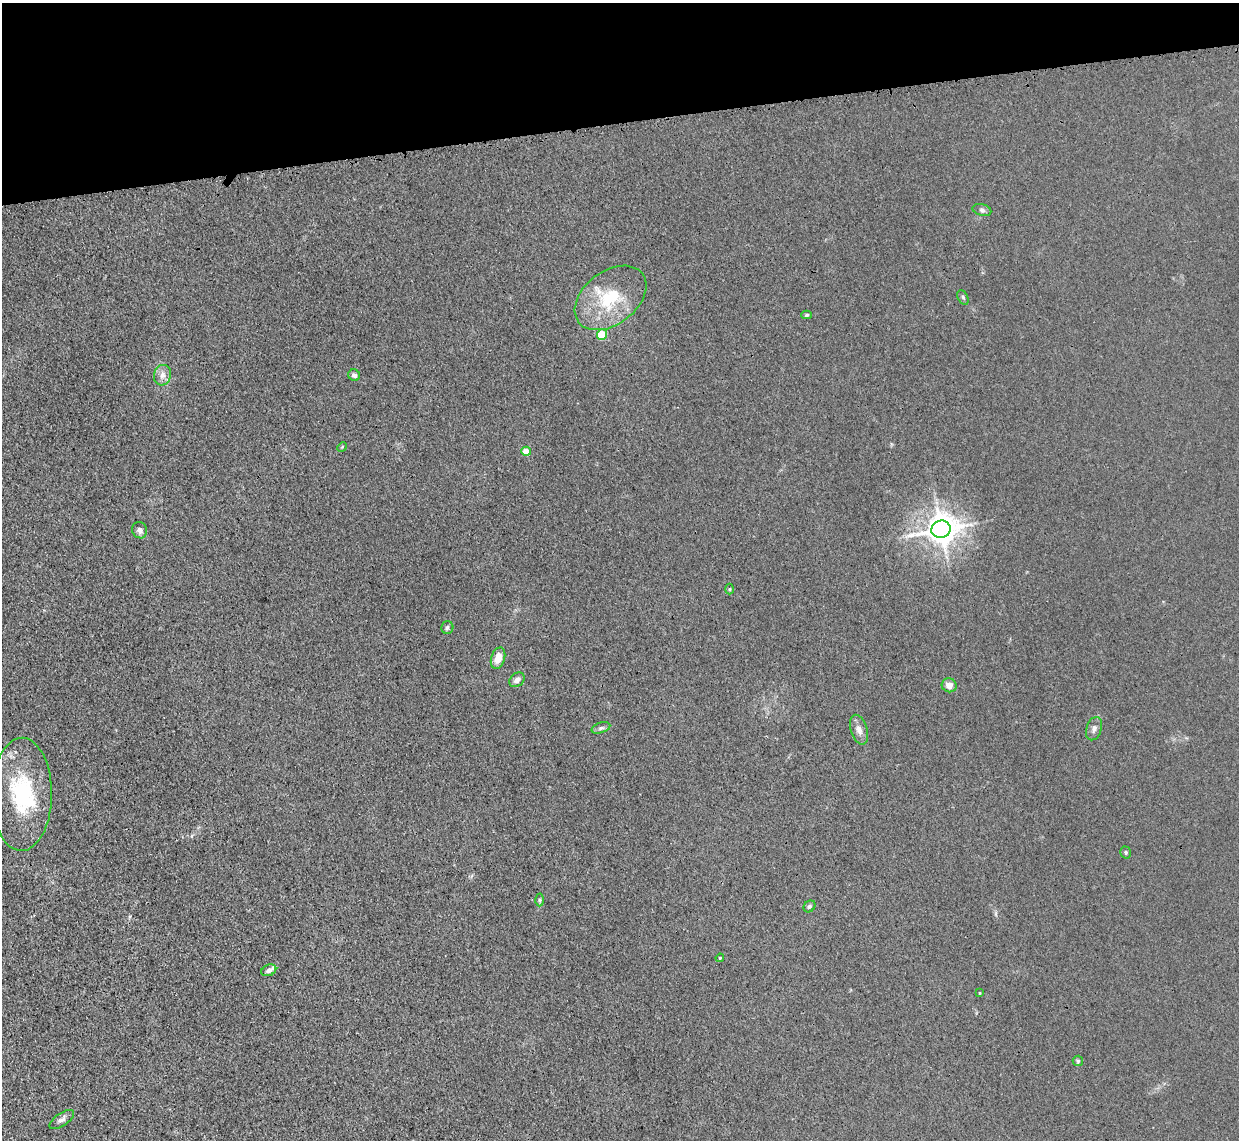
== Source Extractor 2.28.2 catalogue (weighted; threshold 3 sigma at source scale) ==
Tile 3 of 4 x 4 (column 3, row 1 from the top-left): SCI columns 2502-3738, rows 3570-4707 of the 5002 x 4979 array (HDU 1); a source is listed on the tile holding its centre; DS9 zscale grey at full resolution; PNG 1241 x 1142 px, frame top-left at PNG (2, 3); each listed source drawn as its Kron ellipse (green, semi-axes under 4 px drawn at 4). Shown black and unused: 11% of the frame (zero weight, under 3 of 4 exposures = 3% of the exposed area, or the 3 px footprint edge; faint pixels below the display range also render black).
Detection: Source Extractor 2.28.2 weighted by HDU 2 'WHT'; one run over the whole footprint, this tile lists its part. Background 0.0232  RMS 0.004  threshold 0.018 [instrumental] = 3 sigma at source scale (4.5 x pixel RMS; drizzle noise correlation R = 1.50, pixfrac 1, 0.05/0.05 arcsec/px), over >= 5 px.
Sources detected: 30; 1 inside a brighter object's white glare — neither listed nor drawn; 1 inside a brighter listed object's ellipse — not listed separately; the other 28 listed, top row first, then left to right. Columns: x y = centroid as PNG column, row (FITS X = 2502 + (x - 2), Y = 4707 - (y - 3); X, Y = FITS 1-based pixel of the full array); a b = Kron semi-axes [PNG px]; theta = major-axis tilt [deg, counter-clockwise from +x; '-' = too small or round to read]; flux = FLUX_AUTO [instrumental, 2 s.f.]
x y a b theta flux
982 210 9 5 -15 1.1
963 297 8 5 -63 0.7
611 298 40 26 38 23
807 315 5 4 - 0.7
602 335 5 5 - 14
163 375 10 8 75 2.5
354 375 6 5 - 1.4
342 447 5 4 - 0.43
526 451 5 4 - 5.9
941 529 10 8 17 620
140 530 8 7 - 1.7
730 589 5 3 - 0.39
447 627 6 6 - 0.94
498 658 11 7 72 5
517 680 8 6 42 1.7
949 685 7 7 - 2.9
601 728 10 5 18 1.1
1094 729 12 7 71 1.6
859 730 15 8 -73 2.6
22 794 56 30 89 34
1126 852 6 5 - 0.61
539 900 6 4 -89 0.69
809 906 6 5 - 0.76
720 958 4 3 - 0.37
269 970 8 5 24 1.6
980 993 3 2 - 0.26
1078 1061 5 5 - 0.59
62 1119 14 6 34 1.6